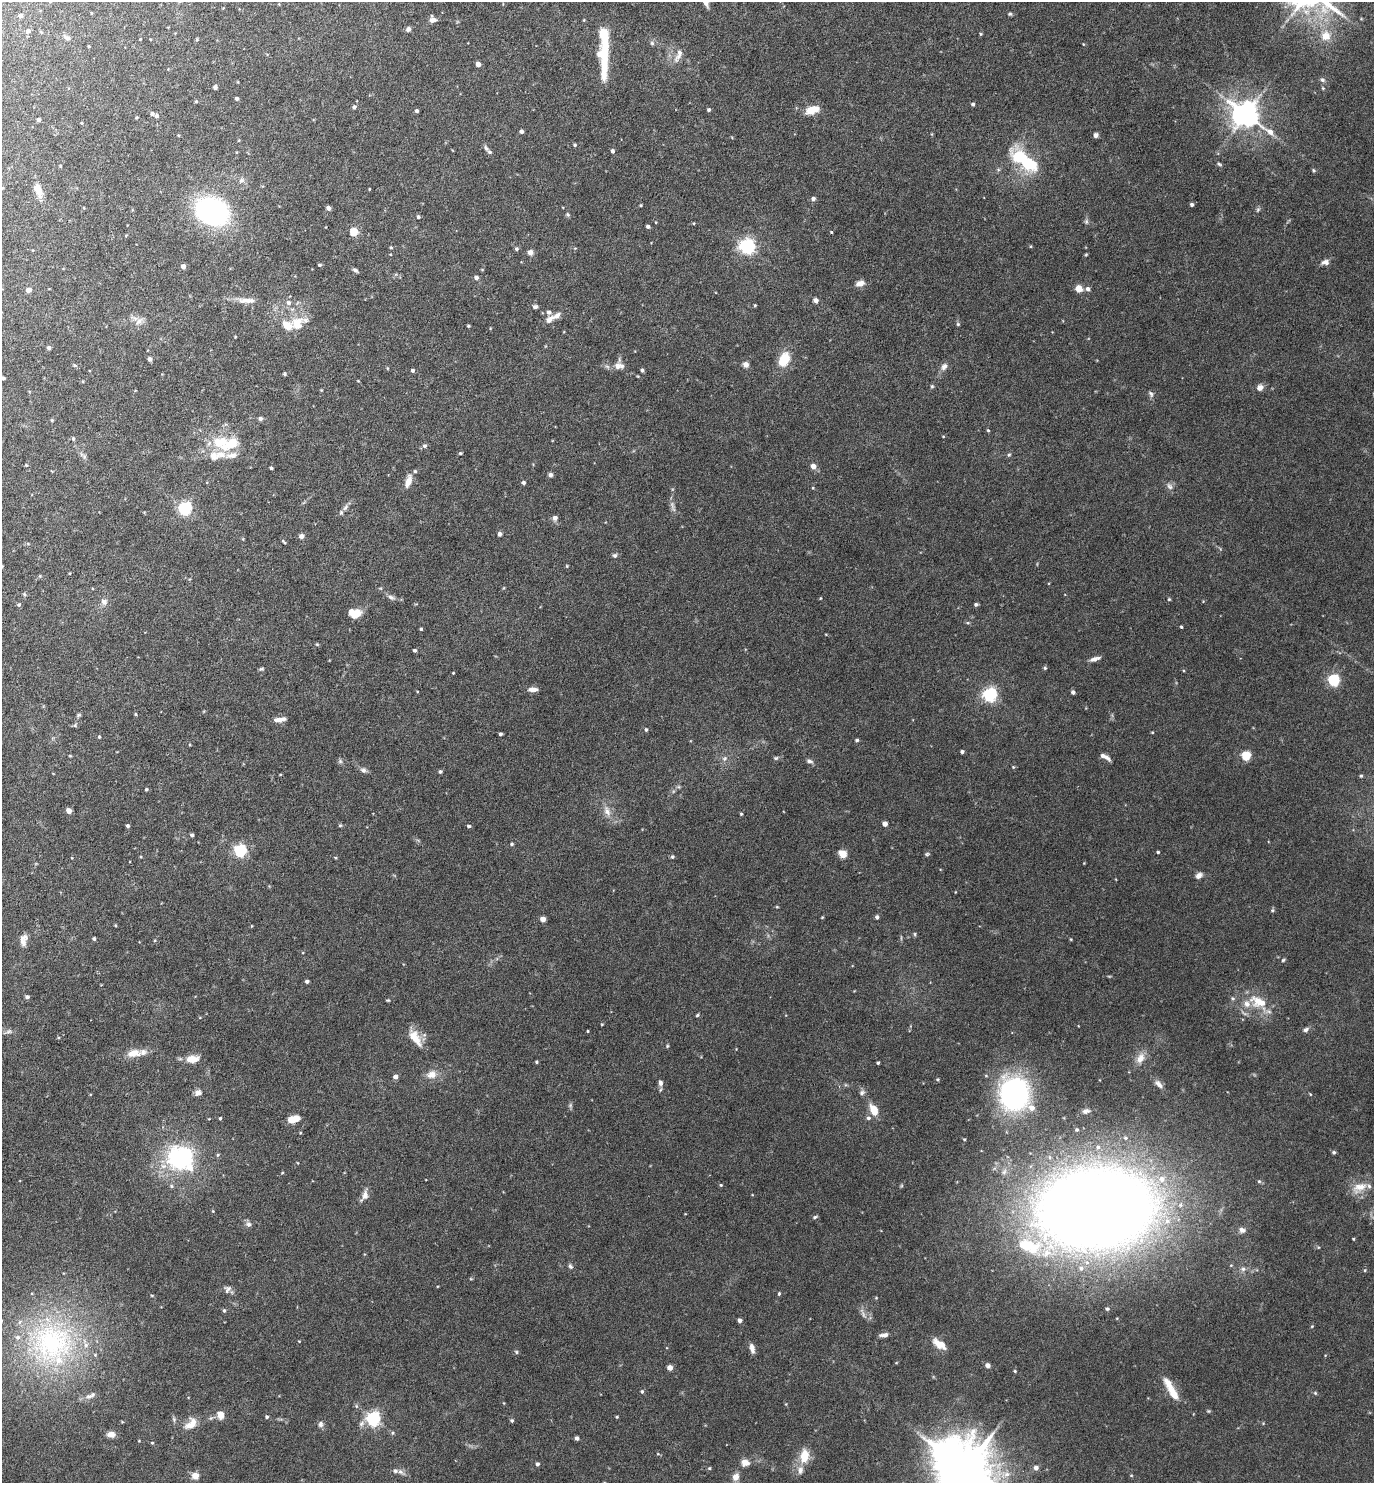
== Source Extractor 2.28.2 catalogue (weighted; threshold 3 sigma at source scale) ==
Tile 11 of 4 x 4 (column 3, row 3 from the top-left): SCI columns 3038-4409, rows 1484-2964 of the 5933 x 5928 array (HDU 1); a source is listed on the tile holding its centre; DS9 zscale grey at full resolution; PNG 1376 x 1485 px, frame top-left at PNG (2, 2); no overlay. Nothing masked; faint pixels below the display range render black.
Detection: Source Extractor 2.28.2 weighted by HDU 2 'WHT'; one run over the whole footprint, this tile lists its part. Background 0.043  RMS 0.0022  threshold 0.00918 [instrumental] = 3 sigma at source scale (4.09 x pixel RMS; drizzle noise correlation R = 1.36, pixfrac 0.8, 0.05/0.05 arcsec/px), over >= 5 px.
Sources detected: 311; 3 too faint to see at this stretch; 2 inside a brighter object's white glare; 2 long thin detections or spike segments (spike, bleed or trail) — not listed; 27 inside a brighter listed object's ellipse — not listed separately; the other 277 listed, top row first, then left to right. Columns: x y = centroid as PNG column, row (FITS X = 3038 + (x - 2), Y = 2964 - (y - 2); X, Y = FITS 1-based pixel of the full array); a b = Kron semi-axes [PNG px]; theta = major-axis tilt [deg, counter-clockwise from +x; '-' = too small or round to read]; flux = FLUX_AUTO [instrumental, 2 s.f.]
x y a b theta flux
706 2 10 5 -72 1.5
92 13 3 2 - 0.15
1010 14 5 4 - 0.3
21 16 4 4 - 0.5
433 20 8 7 - 1
408 29 5 5 - 0.8
28 31 6 5 - 0.48
41 32 5 3 - 0.2
980 34 5 3 - 0.22
1326 36 10 9 - 2.8
67 38 10 6 -18 0.55
652 43 6 5 - 0.39
1083 44 4 3 - 0.14
89 46 3 3 - 0.18
605 49 58 8 -89 9.8
678 55 22 7 65 1.6
478 64 4 4 - 1.3
1322 80 7 5 -41 0.46
215 87 4 4 - 0.5
1323 88 5 4 - 0.23
237 98 4 3 - 0.44
196 101 4 4 - 0.23
973 104 4 3 - 0.41
354 107 5 4 - 0.48
709 110 4 4 - 0.43
812 110 15 8 17 3
417 111 4 3 - 0.44
152 114 5 5 - 0.46
1246 114 10 8 -34 270
38 120 4 4 - 0.43
81 123 5 3 - 0.17
521 131 4 4 - 0.56
1096 135 4 4 - 0.89
575 145 5 4 - 0.31
486 148 10 5 -55 0.51
612 151 5 4 - 0.53
1028 163 15 10 -34 10
1219 164 7 4 -35 0.32
60 166 4 3 - 0.17
1314 170 5 4 - 0.27
241 180 7 5 23 0.57
369 189 3 2 - 0.15
38 190 18 8 -69 2.4
813 199 5 5 - 0.63
1192 204 4 3 - 0.5
641 205 3 3 - 0.19
328 208 4 4 - 0.92
1258 209 6 4 19 0.32
212 212 27 21 -23 43
567 214 6 5 - 0.31
418 217 4 4 - 0.35
648 226 4 3 - 0.56
354 232 5 5 - 6.6
831 232 4 3 - 0.19
747 246 6 6 - 67
1031 246 4 3 - 0.18
391 248 4 3 - 0.21
516 249 5 5 - 0.37
530 252 5 5 - 1.1
1086 254 4 4 - 0.2
1325 262 10 7 9 0.94
319 265 4 3 - 0.31
183 266 4 4 - 0.76
355 270 7 4 -34 0.45
476 278 5 5 - 0.62
860 283 10 6 12 1.3
1079 289 6 5 - 2.3
1088 289 6 5 - 0.68
28 290 5 4 - 1.2
247 300 25 7 -1 1.9
816 300 6 5 - 0.77
289 303 8 7 - 0.91
755 305 3 3 - 0.22
535 306 6 5 - 0.46
549 319 11 7 41 1.3
139 321 12 7 45 1.2
297 324 18 17 - 4.6
958 324 5 4 - 0.26
468 326 4 3 - 0.24
235 337 3 2 - 0.15
49 348 4 4 - 0.51
150 359 4 4 - 0.75
784 360 12 8 65 6.5
746 365 5 5 - 1.2
617 366 10 10 - 1.2
944 367 11 7 54 0.92
387 368 5 3 - 0.18
413 370 4 4 - 0.41
642 370 4 4 - 0.41
285 374 5 4 - 0.27
3 378 4 3 - 0.4
932 386 5 4 - 0.26
1260 388 7 7 - 1.1
321 390 4 4 - 0.17
1151 394 9 5 -64 0.51
260 419 5 5 - 0.45
52 420 4 3 - 0.24
988 430 4 3 - 0.24
73 438 5 4 - 0.33
231 444 27 13 24 5.9
424 446 6 5 - 0.5
460 453 4 3 - 0.26
1009 455 5 4 - 0.28
84 456 7 4 -72 0.43
26 465 4 4 - 0.2
813 466 5 5 - 1.4
271 468 3 3 - 0.28
415 471 5 4 - 0.29
550 475 4 4 - 0.76
408 481 12 6 71 2.2
523 483 4 4 - 0.45
1169 486 11 7 -57 0.8
813 488 5 3 - 0.17
345 507 10 5 58 0.72
185 508 6 6 - 41
555 518 6 6 - 0.79
499 534 4 4 - 0.77
301 536 6 6 - 0.72
284 542 7 3 -45 0.27
28 544 5 3 - 0.23
615 555 6 6 - 0.47
567 566 4 4 - 0.21
40 576 5 5 - 0.23
391 597 10 6 -28 0.7
821 598 4 3 - 0.14
1169 599 4 3 - 0.23
104 602 10 9 - 0.98
976 604 5 4 - 0.4
19 605 5 4 - 0.34
356 614 11 7 45 2.9
968 623 5 4 - 0.26
1181 627 3 3 - 0.26
421 629 3 3 - 0.29
317 644 4 4 - 0.22
414 650 3 3 - 0.36
1045 668 5 4 - 0.29
261 669 7 4 13 0.29
453 673 3 3 - 0.15
1334 680 5 5 - 27
533 689 10 5 -2 1.2
1073 692 4 4 - 0.58
990 695 6 6 - 52
135 714 4 4 - 0.21
78 715 6 5 - 0.3
279 720 14 5 8 1.4
646 729 5 4 - 0.32
1152 732 3 3 - 0.18
500 734 3 3 - 0.4
99 737 4 4 - 0.25
857 740 5 4 - 0.37
190 745 4 3 - 0.16
962 751 4 3 - 0.42
70 756 5 3 - 0.18
1246 756 5 5 - 12
724 758 8 5 35 0.58
776 758 6 5 - 0.34
340 761 6 5 - 0.38
809 761 9 5 -19 0.58
1013 767 4 4 - 0.18
363 770 7 6 - 0.66
440 771 5 4 - 0.32
280 775 4 3 - 0.16
1361 776 5 4 - 0.28
146 789 4 3 - 0.25
68 811 5 4 - 1.5
607 811 16 8 -65 1.7
741 814 4 4 - 0.24
885 824 4 4 - 1.6
340 825 5 4 - 0.26
128 826 4 3 - 0.41
469 826 4 4 - 0.41
192 835 4 3 - 0.51
512 844 4 4 - 0.32
240 851 5 5 - 32
1158 852 3 3 - 0.25
842 854 5 4 - 6.5
927 854 6 4 2 0.3
335 857 5 3 - 0.19
672 857 5 4 - 0.33
1199 875 9 6 36 0.83
777 907 5 3 - 0.17
1272 910 5 4 - 0.32
877 917 5 4 - 0.44
543 919 5 4 - 1.4
915 934 5 4 - 0.27
94 939 4 4 - 0.35
1071 939 3 3 - 0.18
23 940 15 8 78 1.4
155 940 5 3 - 0.19
1283 960 5 4 - 0.26
307 981 4 3 - 0.52
27 997 4 4 - 0.54
1233 998 6 5 - 0.35
388 1000 4 4 - 0.21
1258 1002 26 13 -20 5.1
697 1015 5 4 - 0.23
602 1024 4 3 - 0.17
1306 1030 8 5 33 0.57
588 1031 3 2 - 0.18
8 1032 12 5 18 0.65
415 1038 25 10 -57 3.2
667 1046 4 4 - 0.21
133 1053 17 9 9 2.6
1140 1058 15 10 60 2
190 1059 12 10 45 1.8
536 1062 4 3 - 0.27
878 1063 3 3 - 0.27
432 1075 14 10 9 2
395 1077 5 5 - 0.79
660 1083 8 6 -84 0.65
1159 1084 11 6 -47 1.1
198 1093 9 7 26 0.89
862 1093 8 6 57 0.61
1014 1094 37 32 -85 37
1310 1094 5 3 - 0.16
874 1110 11 7 -65 3.3
1086 1111 8 5 15 0.55
220 1118 4 3 - 0.26
868 1118 6 5 - 0.56
293 1119 10 5 17 3.4
1077 1130 3 3 - 0.27
1334 1152 5 4 - 0.35
218 1155 5 5 - 0.29
180 1158 30 26 -21 25
282 1173 4 3 - 0.16
1259 1181 5 5 - 0.3
721 1185 4 4 - 0.21
1360 1187 20 10 11 2.8
365 1195 13 8 81 1.3
1096 1208 93 62 5 420
815 1217 7 4 23 0.32
249 1224 7 7 - 0.73
1242 1230 9 7 -28 0.81
1353 1239 3 3 - 0.18
570 1266 7 6 - 0.46
1243 1269 7 6 - 0.72
1365 1270 4 3 - 0.18
227 1289 10 9 - 0.82
779 1294 5 4 - 0.25
1107 1309 4 3 - 0.28
224 1310 5 4 - 0.34
739 1320 4 4 - 0.77
1312 1326 4 3 - 0.17
884 1335 10 5 9 0.84
52 1342 67 63 16 49
939 1344 17 8 -34 2.5
752 1348 12 5 -77 1.1
516 1352 6 5 - 0.29
988 1365 6 6 - 0.65
670 1368 5 4 - 1.3
1015 1371 4 3 - 0.22
1169 1384 21 9 -59 2.8
642 1391 5 4 - 0.3
1315 1393 5 4 - 0.24
91 1396 16 7 26 1.1
220 1414 5 5 - 3.1
267 1417 4 4 - 0.33
617 1417 4 3 - 0.23
373 1419 6 6 - 48
512 1420 5 4 - 0.35
191 1424 19 11 44 2.4
320 1424 8 6 -90 0.62
392 1433 5 5 - 0.3
111 1434 10 7 -3 1.2
577 1438 4 4 - 0.61
152 1443 4 4 - 0.23
658 1454 6 3 -18 0.2
804 1456 15 10 83 3.8
745 1463 10 8 -5 1.5
537 1464 4 4 - 0.44
709 1468 5 4 - 0.27
1036 1468 5 5 - 0.95
965 1470 15 14 - 1400
395 1471 7 7 - 0.64
1131 1475 5 3 - 0.17
195 1476 4 4 - 4
735 1477 10 8 60 1.3
Isophote crosses this tile's border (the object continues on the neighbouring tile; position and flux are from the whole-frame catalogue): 3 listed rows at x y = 706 2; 3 378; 965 1470